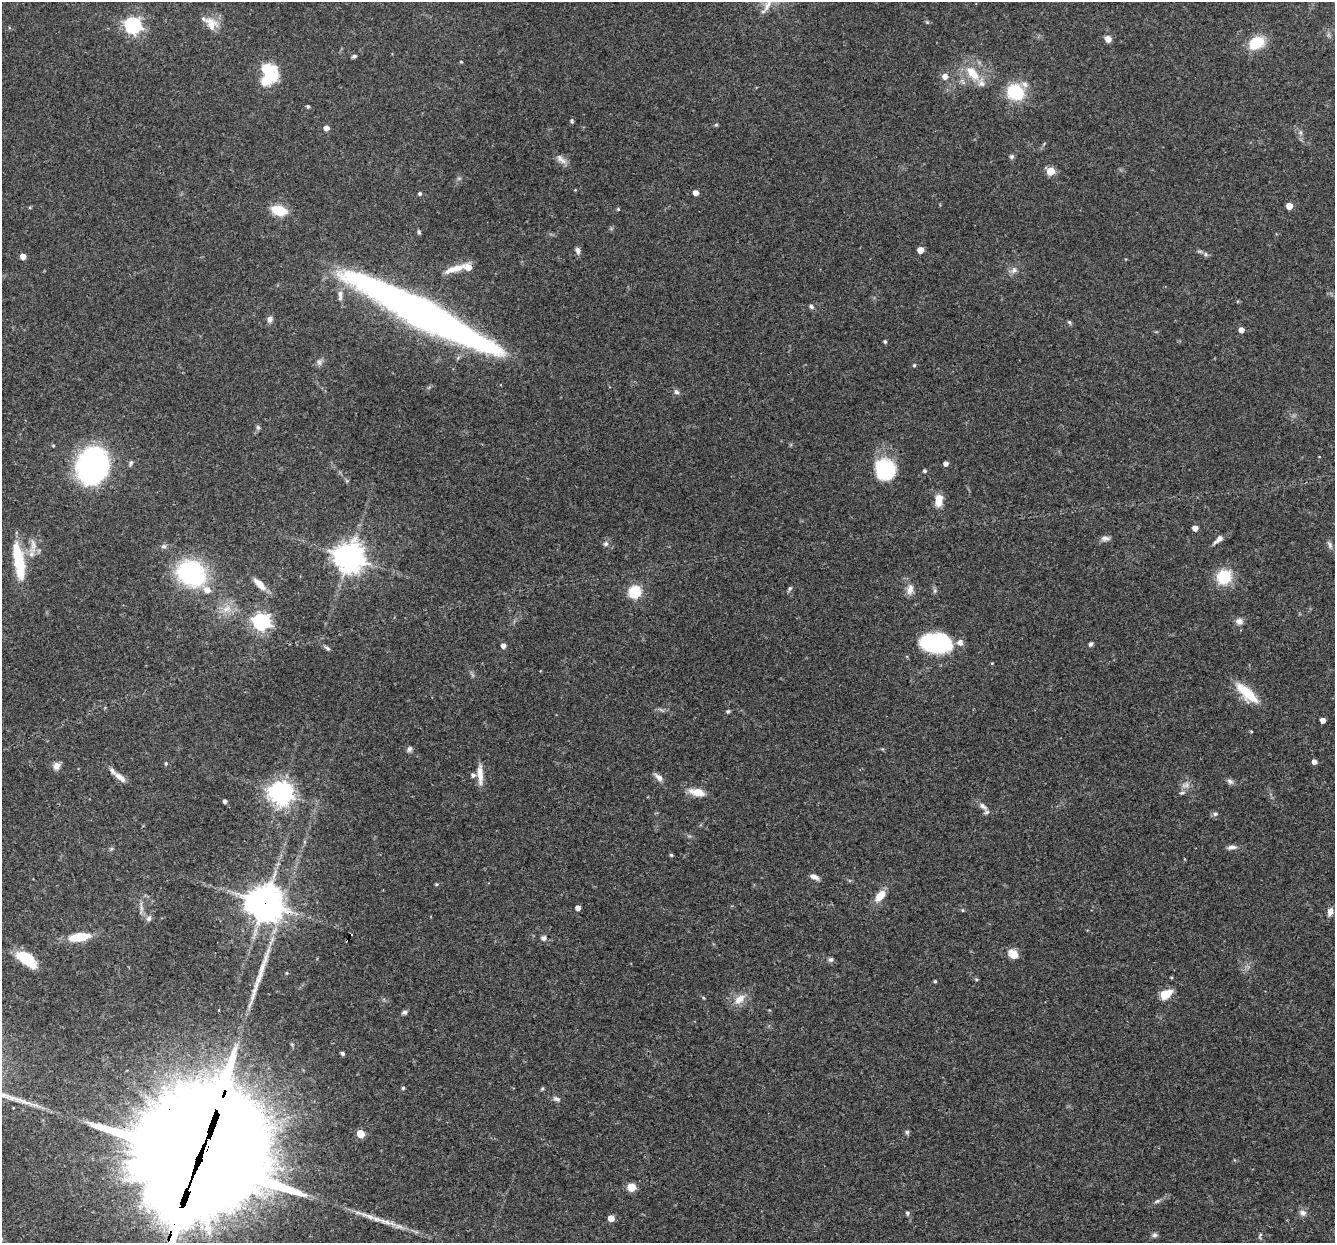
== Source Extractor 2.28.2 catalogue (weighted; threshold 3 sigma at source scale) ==
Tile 7 of 4 x 4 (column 3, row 2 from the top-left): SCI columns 2666-3998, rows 2739-3979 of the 5330 x 5347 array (HDU 1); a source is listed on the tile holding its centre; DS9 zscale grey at full resolution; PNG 1337 x 1245 px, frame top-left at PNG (2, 2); no overlay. Shown black and unused: <1% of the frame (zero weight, under 3 of 4 exposures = <1% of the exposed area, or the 3 px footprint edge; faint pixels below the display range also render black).
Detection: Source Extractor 2.28.2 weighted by HDU 2 'WHT'; one run over the whole footprint, this tile lists its part. Background 0.0579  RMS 0.0032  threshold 0.0146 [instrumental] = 3 sigma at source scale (4.5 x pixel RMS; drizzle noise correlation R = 1.50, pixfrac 1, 0.05/0.05 arcsec/px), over >= 5 px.
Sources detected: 146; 1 too faint to see at this stretch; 5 inside a brighter object's white glare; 2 cosmic-ray / hot-pixel residue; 3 long thin detections or spike segments (spike, bleed or trail) — not listed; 8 inside a brighter listed object's ellipse — not listed separately; the other 127 listed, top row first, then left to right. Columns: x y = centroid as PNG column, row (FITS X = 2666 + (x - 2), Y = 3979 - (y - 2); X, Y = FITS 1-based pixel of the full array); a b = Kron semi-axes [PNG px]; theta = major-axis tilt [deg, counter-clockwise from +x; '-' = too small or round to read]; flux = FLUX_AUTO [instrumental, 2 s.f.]
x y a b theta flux
211 24 19 15 -46 4.4
133 25 7 7 - 95
1108 39 7 6 - 2.4
1257 43 15 11 29 11
354 56 6 4 26 0.64
461 62 4 3 - 0.27
973 73 25 12 -48 7.1
945 76 6 5 - 2.3
267 79 19 9 30 11
1015 92 18 14 -29 16
308 106 4 4 - 0.64
572 121 6 4 -66 0.47
716 125 6 4 1 0.41
326 128 5 4 - 2.3
1300 133 8 6 -90 1
1012 156 6 6 - 0.7
561 159 18 7 -42 2
1050 171 5 5 - 9.3
420 193 4 4 - 0.63
695 193 4 4 - 2.3
1289 206 5 5 - 4.8
30 207 4 3 - 0.34
618 209 4 4 - 0.32
279 210 15 9 -14 8.6
419 232 7 4 -69 0.51
578 250 8 6 -78 1.3
920 250 5 5 - 3.5
1205 254 6 4 90 0.52
23 256 4 4 - 2.7
455 269 29 8 18 4.8
1014 270 9 7 63 1.4
340 295 15 7 87 2.2
811 307 6 5 - 0.81
422 313 114 18 -27 290
270 319 8 6 71 1.3
1069 322 6 4 -60 0.54
1241 330 5 4 - 2.1
885 342 4 4 - 0.47
319 362 7 6 - 1
914 365 4 4 - 0.44
676 392 7 6 - 0.95
258 427 7 5 -68 0.62
131 463 8 4 66 0.67
946 464 4 4 - 1.6
92 466 26 21 70 99
885 469 24 21 -67 18
924 471 4 4 - 0.65
347 481 6 4 -44 0.45
939 500 14 8 83 3.8
1195 528 4 4 - 2.5
1105 538 12 6 0 1.3
1218 540 15 6 42 1.7
606 544 7 7 - 0.96
33 545 25 8 87 3.3
1330 545 10 6 -69 0.97
164 546 8 6 13 0.83
349 557 10 10 - 410
18 559 44 14 -80 13
191 573 25 21 -29 43
1224 577 16 15 - 11
259 584 18 7 -45 3.4
790 588 7 5 71 0.56
910 589 15 8 80 2.2
635 592 13 12 - 8.7
227 609 14 9 25 3.4
1239 621 9 8 - 1.6
261 622 7 7 - 110
960 642 10 9 - 1.7
931 644 24 16 -19 27
1091 644 7 5 53 0.72
503 645 5 4 - 1.6
327 648 10 4 -37 0.73
1247 693 30 10 -43 9.8
728 711 5 5 - 0.46
1323 720 4 4 - 2
409 749 8 6 66 0.85
1314 762 4 4 - 1.7
166 763 5 4 - 0.43
56 766 9 8 - 1.9
473 775 6 6 - 1
480 775 27 7 -87 3.5
120 777 17 7 -38 2.4
659 777 12 7 -42 1.7
1230 781 8 6 -34 1
1186 785 13 7 20 1.6
697 792 16 8 -11 4.9
280 793 9 8 - 240
1182 793 8 5 11 0.68
225 801 4 3 - 0.78
983 806 14 7 -38 1.9
1215 814 7 5 2 0.74
1232 847 12 6 7 1.4
671 855 4 4 - 0.45
814 877 10 5 -22 1.7
436 884 5 4 - 0.39
880 896 17 9 50 3.8
265 903 12 11 - 690
141 908 9 4 -82 1
578 908 4 4 - 1.8
962 910 5 3 - 0.31
1330 911 9 6 73 1.9
149 918 9 6 55 0.98
79 937 23 9 9 7.9
544 938 7 6 - 1.1
1014 954 6 5 - 8.2
26 959 23 10 -36 11
831 959 7 6 - 0.75
286 973 5 3 - 0.28
976 979 5 4 - 0.4
935 981 3 3 - 0.43
1165 994 7 5 25 12
703 998 5 4 - 0.35
740 999 17 10 38 3.7
404 1012 7 5 8 0.81
342 1053 5 4 - 0.59
403 1088 5 4 - 0.53
556 1099 10 6 -28 1
907 1132 5 5 - 0.64
360 1134 5 5 - 8.1
206 1164 68 63 10 7100
631 1187 5 5 - 11
1157 1201 9 5 22 0.79
908 1213 5 5 - 0.61
1303 1213 10 8 -23 1.5
611 1218 5 5 - 3.7
1155 1235 7 6 - 0.86
1260 1236 10 4 71 0.59
Overlapping masked pixels (flux is a lower limit): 2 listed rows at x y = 265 903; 206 1164